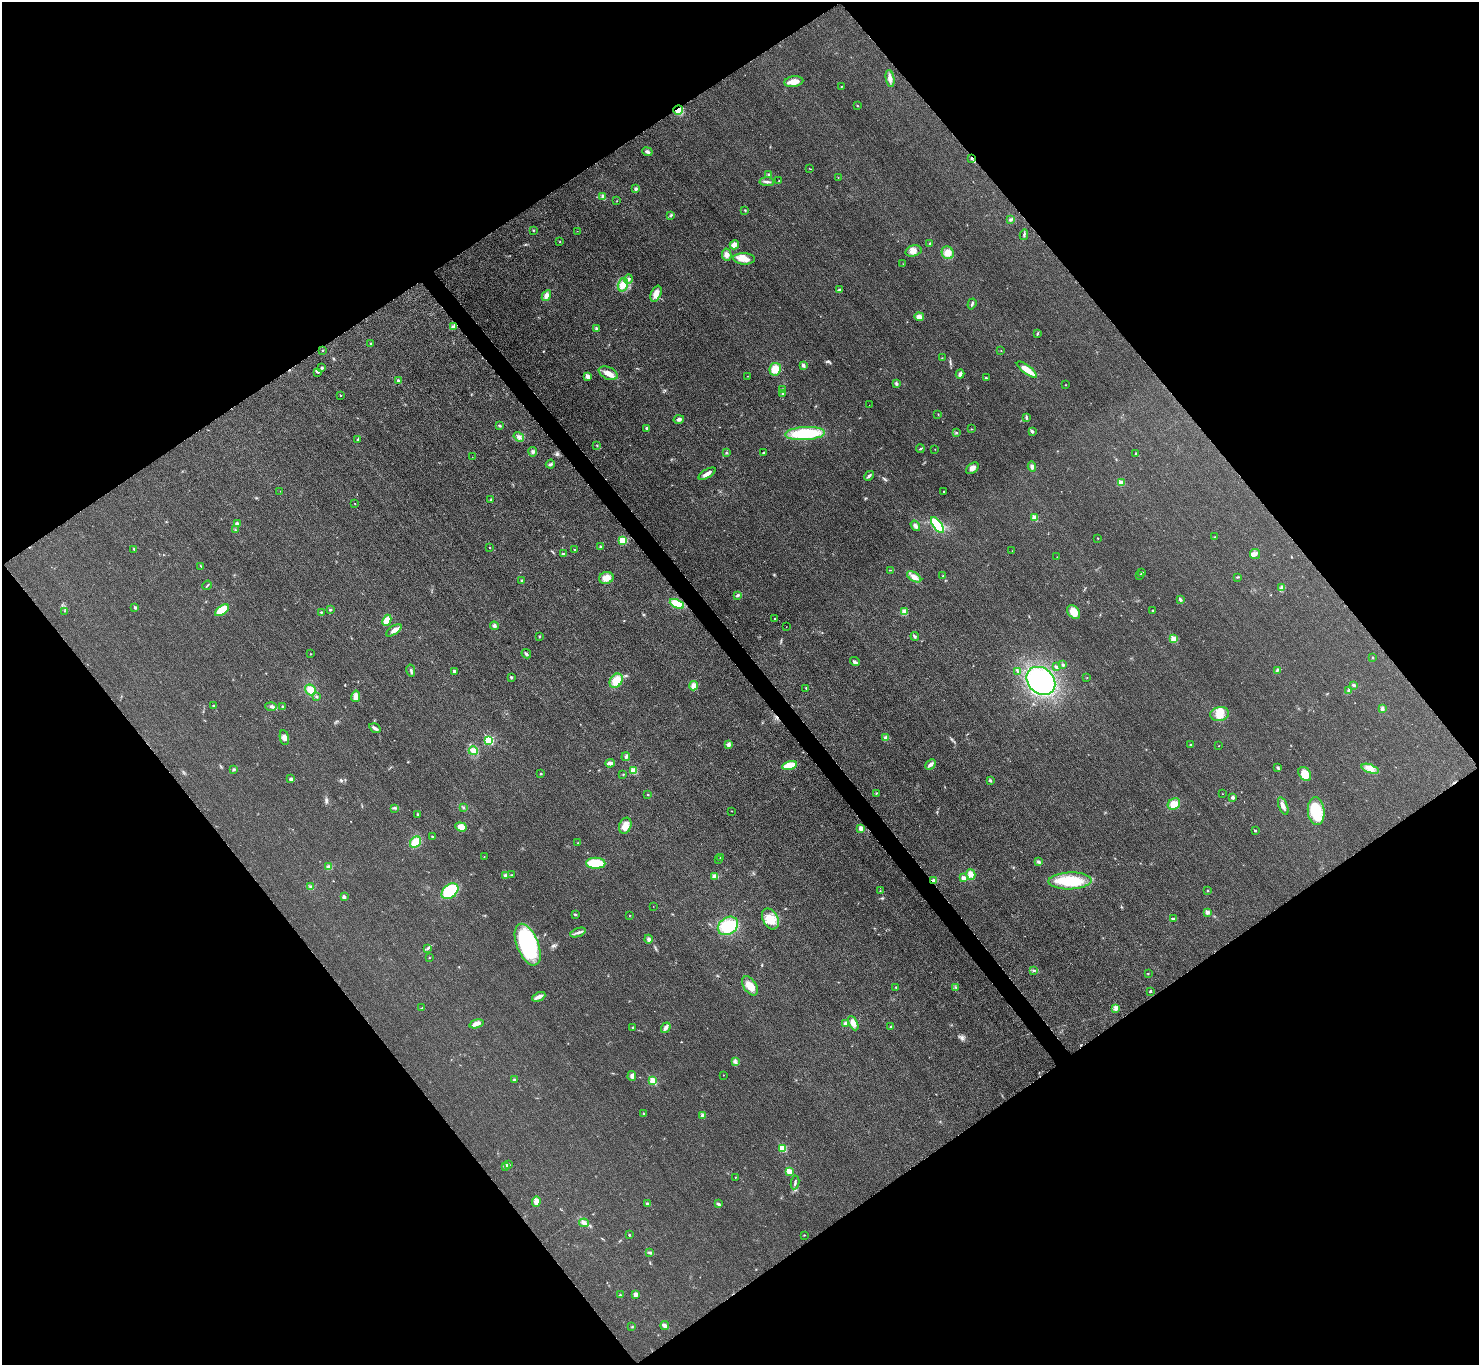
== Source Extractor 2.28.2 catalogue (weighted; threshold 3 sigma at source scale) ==
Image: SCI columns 23-5930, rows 177-5627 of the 5953 x 5949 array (HDU 1 of 3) = the unmasked area's bounding box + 8 px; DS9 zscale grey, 4 x 4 block average (1 PNG px = mean of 4 x 4 image px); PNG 1481 x 1367 px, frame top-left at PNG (2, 2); each listed source drawn as its Kron ellipse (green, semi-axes under 4 px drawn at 4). Shown black and unused: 50% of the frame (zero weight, under 3 of 4 exposures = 2% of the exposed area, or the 3 px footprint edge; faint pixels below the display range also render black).
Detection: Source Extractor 2.28.2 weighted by HDU 2 'WHT'. Background 0.0329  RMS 0.0064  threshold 0.0287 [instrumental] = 3 sigma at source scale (4.5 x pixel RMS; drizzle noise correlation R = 1.50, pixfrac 1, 0.05/0.05 arcsec/px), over >= 5 px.
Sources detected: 279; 3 cosmic-ray / hot-pixel residue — neither listed nor drawn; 1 coinciding with a brighter row at this scale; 6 inside a brighter listed object's ellipse — not listed separately; the other 269 listed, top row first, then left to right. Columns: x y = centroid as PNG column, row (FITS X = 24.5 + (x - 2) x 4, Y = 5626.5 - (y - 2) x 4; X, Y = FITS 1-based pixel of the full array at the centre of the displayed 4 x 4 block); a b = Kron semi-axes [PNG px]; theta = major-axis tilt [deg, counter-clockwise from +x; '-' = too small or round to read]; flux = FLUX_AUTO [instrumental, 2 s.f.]
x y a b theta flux
890 78 8 3 -80 19
794 82 10 5 9 32
842 86 2 2 - 2
857 106 3 2 - 2.2
678 110 5 4 - 26
647 152 5 2 - 8.3
971 158 2 2 - 3.4
809 168 2 2 - 1
769 174 2 2 - 1.2
838 177 2 2 - 1.1
779 181 2 2 - 1.1
767 182 7 3 -4 10
636 189 2 2 - 9.4
603 196 4 3 - 7.6
617 201 2 2 - 1.4
745 210 3 2 - 1.8
671 215 3 2 - 3.9
1011 219 3 2 - 2.6
533 230 2 2 - 2.4
577 231 2 2 - 1.2
1024 235 5 2 - 5.4
560 241 3 2 - 1.6
930 243 3 2 - 2.7
734 245 5 4 - 21
913 251 8 5 15 20
948 253 6 6 - 28
727 254 6 4 -79 15
744 259 11 5 -3 38
903 264 2 2 - 0.69
628 279 5 4 - 9.7
623 285 7 5 75 42
839 290 4 3 - 5.3
656 294 8 5 67 29
546 296 6 4 60 21
972 304 5 2 - 6.2
919 317 4 3 - 18
453 327 4 3 - 7
596 328 3 2 - 4
1037 333 3 2 - 3.7
371 344 2 2 - 3.6
322 350 2 2 - 1.5
1001 351 2 2 - 1
942 358 2 2 - 1.4
803 365 2 2 - 31
322 368 3 2 - 3.8
775 369 6 6 - 49
1027 370 12 3 -37 55
318 372 3 3 - 4.5
608 373 10 6 -26 32
960 374 4 3 - 12
587 376 2 2 - 48
747 376 2 2 - 1.8
986 378 3 2 - 5.1
398 381 2 2 - 21
897 384 3 3 - 5.5
1065 385 2 2 - 1.7
783 389 2 2 - 2.8
782 394 3 2 - 2.8
341 395 2 2 - 3.4
869 405 2 2 - 0.75
938 414 2 2 - 1.5
1026 417 2 2 - 2.3
679 419 5 4 - 10
499 426 3 2 - 3.9
647 428 2 2 - 9.7
972 429 2 2 - 1.2
1032 431 3 2 - 7.4
956 433 2 2 - 3.4
805 434 20 6 4 180
519 437 5 2 - 7.3
357 439 2 2 - 2.4
597 445 2 2 - 2.1
920 449 4 2 - 3.3
935 449 2 2 - 0.86
533 452 4 3 - 6.5
726 453 2 2 - 2.1
763 453 3 2 - 2.7
1136 453 3 2 - 2.9
472 457 2 2 - 0.88
550 464 5 2 - 6.1
1032 467 5 3 - 11
972 468 7 4 39 17
707 474 9 3 30 18
869 476 5 2 - 7.7
1121 483 2 2 - 68
280 491 2 2 - 0.74
944 491 2 2 - 4
490 500 2 2 - 2.2
355 504 2 2 - 1.3
1035 517 2 2 - 85
237 524 3 3 - 9.6
937 525 9 4 -54 140
915 526 6 3 -55 12
235 530 2 2 - 2.1
1215 537 2 2 - 1.4
1098 538 2 2 - 3.1
623 540 4 3 - 55
489 547 2 2 - 3.9
600 547 3 2 - 3.6
134 549 3 2 - 2.5
575 550 3 2 - 4.3
1012 551 2 2 - 0.84
563 554 3 2 - 5.6
1255 554 5 5 - 13
1057 557 2 2 - 0.74
201 566 3 2 - 2.2
890 570 2 2 - 1.2
1142 573 3 2 - 7.7
1139 575 3 2 - 3.1
943 576 2 2 - 3.8
914 577 8 4 -33 25
1238 577 3 2 - 2
606 578 7 6 - 38
522 580 2 2 - 8.8
207 585 5 2 - 3.5
1282 588 3 2 - 5
738 595 4 3 - 7.1
1180 600 3 2 - 6.6
677 604 7 4 -24 86
135 608 2 2 - 17
222 610 8 4 35 70
330 610 2 2 - 4.9
1152 610 2 2 - 2.6
64 611 2 2 - 1.8
321 612 2 2 - 5.7
905 612 3 2 - 6.3
1074 612 8 5 -51 41
775 618 2 2 - 2.7
387 620 6 3 64 56
494 626 4 3 - 6.8
786 627 2 2 - 0.75
394 630 9 4 35 18
915 636 4 2 - 5.5
539 637 2 2 - 1.8
1174 639 2 2 - 110
311 654 2 2 - 1.1
526 654 5 2 - 6.6
1373 658 2 2 - 4.7
855 662 5 2 - 7.5
1063 665 2 2 - 4.8
1056 667 3 2 - 4.2
1277 670 3 2 - 4.5
411 671 6 2 -77 6.3
454 671 2 2 - 27
1018 671 3 2 - 2.2
511 677 2 2 - 2
1087 677 2 2 - 2.1
616 681 8 6 54 49
1041 681 16 12 -43 410
1354 685 3 2 - 5.8
694 686 4 4 - 22
806 688 2 2 - 2.8
310 690 6 5 - 36
1348 691 3 2 - 3.3
356 696 6 4 80 19
317 697 3 2 - 4.3
214 705 3 2 - 2.4
271 706 6 2 -2 7
282 707 2 2 - 4
1382 709 3 2 - 13
1220 714 9 7 10 41
375 728 6 3 -33 11
284 737 7 4 -82 16
886 737 2 2 - 3.8
489 740 2 2 - 260
728 745 3 3 - 11
1190 745 2 2 - 2.2
1219 746 2 2 - 0.99
473 751 5 4 - 17
626 757 4 3 - 6.7
610 763 4 3 - 15
930 764 6 3 44 13
789 765 7 3 15 84
1278 768 4 3 - 5.6
234 769 3 2 - 7.2
1370 769 9 4 -19 24
633 771 2 2 - 100
540 774 2 2 - 9.8
623 774 2 2 - 2.6
1305 774 7 5 -54 46
291 779 3 2 - 10
990 780 3 2 - 4.3
876 793 3 2 - 2.6
1222 794 2 2 - 1.2
648 795 2 2 - 7.3
1232 797 4 3 - 6.6
1174 804 6 5 - 37
1283 806 9 4 -68 15
395 808 3 2 - 2.5
463 808 2 2 - 2.4
731 811 2 2 - 1.1
1316 811 14 8 -84 130
417 814 2 2 - 5.9
625 826 8 6 69 34
461 827 6 4 -21 37
860 828 4 3 - 13
1255 830 2 2 - 7.6
432 837 2 2 - 5.1
416 842 6 5 - 58
578 843 2 2 - 2.2
484 856 2 2 - 1.5
721 857 2 2 - 2.3
719 859 2 2 - 1.4
1039 862 3 3 - 6.3
596 863 9 5 -1 100
329 867 4 4 - 10
971 874 5 4 - 24
505 875 3 2 - 4.1
511 875 2 2 - 2.7
715 876 4 3 - 19
963 878 2 2 - 44
934 880 4 3 - 10
1070 881 21 8 2 140
310 887 3 2 - 4.2
450 891 9 6 39 130
880 891 2 2 - 1.4
1208 891 2 2 - 2.1
344 897 4 3 - 7.1
653 906 2 2 - 0.96
1207 912 2 2 - 34
575 914 4 2 - 4.4
629 916 2 2 - 1.1
1174 918 3 2 - 2.9
770 919 11 7 -62 51
728 926 11 8 35 130
578 933 8 2 20 10
648 939 4 3 - 8.8
528 945 22 11 -68 410
428 948 3 2 - 3.2
429 958 2 2 - 1.4
1034 970 3 2 - 3
1148 974 2 2 - 2
750 986 11 6 -56 41
896 987 2 2 - 3.6
955 987 3 2 - 3.8
1150 991 3 2 - 3.9
539 997 7 3 25 21
422 1008 3 2 - 2.3
1116 1008 3 3 - 7.5
853 1023 8 4 -64 24
476 1024 7 3 16 14
845 1024 4 3 - 8.2
633 1027 2 2 - 3.8
891 1027 3 2 - 2.2
666 1028 6 3 54 15
735 1062 3 3 - 7.1
723 1075 2 2 - 2
632 1076 5 4 - 11
514 1080 3 2 - 3.8
653 1081 2 2 - 150
644 1114 2 2 - 12
703 1115 3 3 - 15
782 1149 2 2 - 170
509 1164 2 2 - 2
506 1166 3 2 - 4.2
789 1171 2 2 - 110
735 1177 2 2 - 1.9
795 1182 7 2 81 6.6
536 1202 5 4 - 24
647 1204 3 2 - 7.2
718 1204 3 3 - 6.1
584 1223 5 4 - 11
629 1235 2 2 - 6.9
804 1235 2 2 - 1.8
650 1253 3 2 - 4.6
636 1294 3 3 - 16
620 1295 3 2 - 3
665 1326 4 3 - 8.4
632 1327 2 2 - 1.3
Overlapping masked pixels (flux is a lower limit): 3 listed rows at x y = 678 110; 971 158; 934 880
Diffuse or blended objects may show on this block-average render without a row.